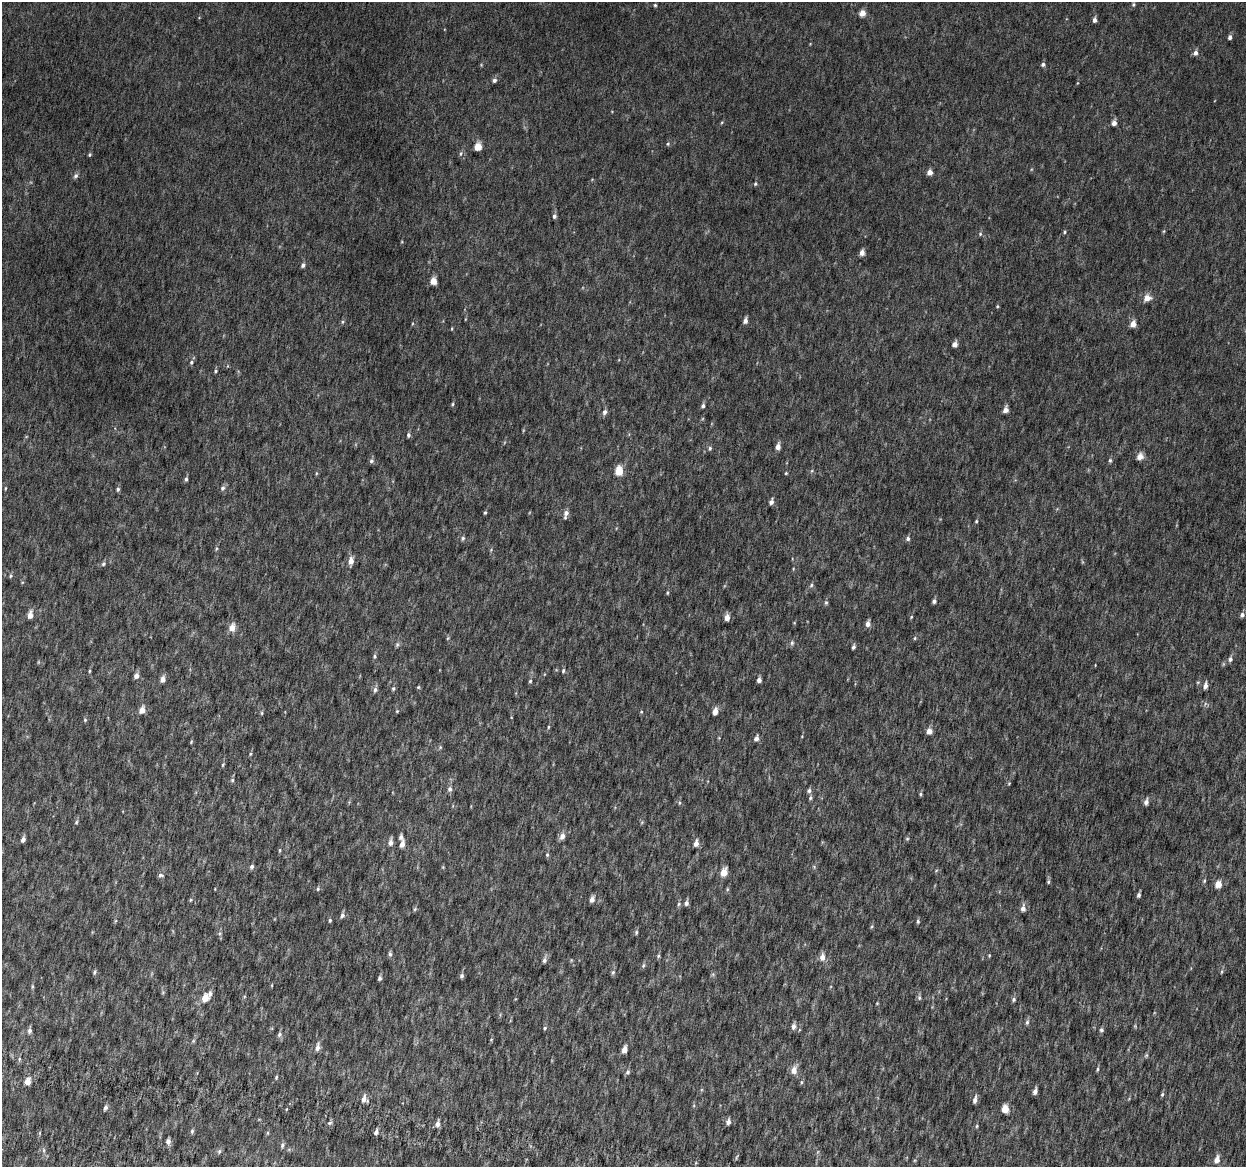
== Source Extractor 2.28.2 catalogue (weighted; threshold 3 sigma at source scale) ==
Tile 7 of 4 x 4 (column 3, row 2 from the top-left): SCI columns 2538-3781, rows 2640-3804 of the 5084 x 5337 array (HDU 1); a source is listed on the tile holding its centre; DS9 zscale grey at full resolution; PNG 1248 x 1169 px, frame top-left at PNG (2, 2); no overlay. Shown black and unused: <1% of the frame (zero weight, under 6 of 12 exposures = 5% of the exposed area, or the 3 px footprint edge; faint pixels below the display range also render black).
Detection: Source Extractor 2.28.2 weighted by HDU 2 'WHT'; one run over the whole footprint, this tile lists its part. Background 0.00184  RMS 0.0014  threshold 0.00563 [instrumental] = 3 sigma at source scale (4.09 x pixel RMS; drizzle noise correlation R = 1.36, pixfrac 0.8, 0.0396/0.0396 arcsec/px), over >= 5 px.
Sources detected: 211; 2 too faint to see at this stretch — not listed; the other 209 listed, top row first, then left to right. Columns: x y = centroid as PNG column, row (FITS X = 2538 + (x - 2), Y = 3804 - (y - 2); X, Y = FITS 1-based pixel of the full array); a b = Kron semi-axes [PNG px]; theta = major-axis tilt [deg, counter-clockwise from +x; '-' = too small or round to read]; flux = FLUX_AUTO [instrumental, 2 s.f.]
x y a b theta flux
1133 4 5 5 - 0.21
655 5 4 4 - 0.16
862 13 5 5 - 1.4
1094 20 5 4 - 0.5
1230 37 4 4 - 0.42
1195 53 6 5 - 0.51
1043 64 5 5 - 0.3
481 65 6 3 74 0.12
494 80 5 5 - 0.38
1077 83 5 3 - 0.11
722 122 5 4 - 0.13
1114 123 5 4 - 0.78
668 144 6 4 69 0.2
478 147 5 5 - 2.8
461 153 7 5 82 0.27
90 154 4 4 - 0.17
930 172 5 4 - 1
76 176 7 6 - 0.35
755 184 5 4 - 0.2
554 216 5 5 - 0.38
1164 231 6 3 71 0.13
1065 232 5 4 - 0.18
980 234 6 5 - 0.21
862 253 5 4 - 0.82
303 265 5 4 - 0.41
433 281 5 4 - 2
1147 298 7 6 - 1.3
997 306 5 4 - 0.14
465 319 5 3 - 0.099
745 321 6 4 73 0.61
343 322 6 4 63 0.19
1133 324 5 4 - 1.2
452 329 5 3 - 0.11
955 344 5 4 - 0.75
191 362 5 4 - 0.21
227 366 5 3 - 0.11
215 371 5 4 - 0.17
452 404 5 4 - 0.16
703 406 5 4 - 0.33
1006 410 5 4 - 0.89
605 412 7 5 66 0.46
408 435 5 5 - 0.3
778 447 6 4 83 0.77
710 448 6 5 - 0.25
1140 457 6 5 - 1.3
1110 460 6 4 89 0.23
371 461 6 6 - 0.33
619 471 6 5 - 3.9
811 471 5 3 - 0.15
316 473 5 3 - 0.14
786 473 4 4 - 0.13
186 479 5 4 - 0.26
5 488 5 3 - 0.11
223 488 7 6 - 0.38
118 489 6 4 79 0.24
771 502 6 4 73 0.51
485 513 4 3 - 0.18
566 514 11 5 77 0.58
976 521 5 3 - 0.16
463 538 6 5 - 0.29
908 538 6 5 - 0.35
216 549 6 3 72 0.16
491 550 6 4 47 0.15
351 561 8 5 81 1
103 564 6 5 - 0.26
793 569 5 3 - 0.11
11 576 6 5 - 0.19
811 585 7 5 50 0.25
667 593 5 4 - 0.13
934 601 5 4 - 0.31
826 602 6 5 - 0.23
30 615 6 4 78 1.2
1242 615 6 5 - 0.38
727 617 5 4 - 1.1
911 617 4 3 - 0.12
868 624 7 5 79 0.63
232 627 7 5 71 1.4
448 638 5 4 - 0.14
915 638 6 4 88 0.14
792 643 8 6 -82 0.29
397 644 7 5 64 0.25
853 647 5 3 - 0.32
375 656 5 5 - 0.22
1230 659 6 5 - 0.39
38 662 6 4 90 0.13
89 671 5 3 - 0.14
563 671 5 4 - 0.21
136 676 5 5 - 0.74
163 679 5 4 - 0.83
759 680 4 4 - 0.51
530 681 5 4 - 0.2
1198 682 5 4 - 0.15
1205 686 7 5 77 0.62
418 687 5 4 - 0.15
393 689 6 5 - 0.22
375 690 7 6 - 0.38
142 710 6 5 - 1.3
397 711 5 4 - 0.13
715 711 6 5 - 1.1
641 712 5 4 - 0.15
262 713 5 4 - 0.15
85 720 6 5 - 0.18
548 727 5 3 - 0.14
929 731 5 4 - 1.1
802 736 5 3 - 0.11
719 738 5 3 - 0.11
756 738 7 5 68 0.47
191 742 5 4 - 0.12
440 747 5 5 - 0.19
250 754 5 3 - 0.15
223 765 6 4 63 0.16
232 780 5 5 - 0.21
1009 783 5 4 - 0.13
450 789 7 6 - 0.47
809 791 6 6 - 0.3
920 794 4 4 - 0.17
810 798 6 5 - 0.23
1146 802 8 5 79 0.49
679 803 6 5 - 0.21
76 822 7 4 61 0.2
642 822 5 4 - 0.15
562 836 7 6 - 0.76
401 837 7 4 -86 0.39
23 839 5 4 - 0.51
907 839 5 5 - 0.16
390 842 8 5 82 0.64
696 843 6 4 81 0.82
402 844 6 4 69 0.87
280 850 5 3 - 0.14
547 855 6 4 77 0.22
252 867 6 5 - 0.31
443 867 5 4 - 0.13
814 867 6 4 -48 0.16
936 871 5 3 - 0.14
724 872 6 5 - 2
161 875 7 6 - 0.32
1204 881 7 4 71 0.19
1048 882 6 5 - 0.23
1218 884 5 4 - 1.8
318 889 6 5 - 0.2
727 889 5 5 - 0.16
1139 895 5 4 - 0.34
592 899 6 5 - 0.71
190 900 5 3 - 0.13
686 903 5 5 - 0.41
679 904 6 5 - 0.22
1023 908 8 5 84 0.63
415 909 6 5 - 0.19
342 915 7 5 67 0.36
330 920 5 4 - 0.17
115 921 6 3 71 0.14
918 921 6 4 82 0.22
872 926 6 4 59 0.16
636 932 6 4 87 0.21
220 933 6 4 45 0.19
390 954 7 5 -78 0.29
989 955 4 4 - 0.12
658 956 6 4 76 0.2
822 957 7 5 82 0.96
544 960 8 5 76 0.44
643 965 7 5 69 0.23
94 972 6 4 66 0.22
613 972 7 5 73 0.26
1222 972 7 3 71 0.16
462 976 5 4 - 0.29
379 978 5 4 - 0.3
272 985 5 3 - 0.11
32 986 7 3 -90 0.18
163 992 6 4 47 0.15
210 994 7 5 88 0.36
919 997 7 5 -77 0.28
205 998 6 5 - 2.1
1013 999 6 5 - 0.28
877 1003 4 4 - 0.11
1027 1022 8 5 75 0.31
794 1026 7 5 77 0.48
545 1028 5 4 - 0.2
29 1030 8 5 82 0.41
1101 1030 5 5 - 0.28
279 1034 7 6 - 0.34
491 1040 5 3 - 0.094
193 1041 5 5 - 0.17
318 1047 10 5 80 0.6
624 1049 6 4 75 0.97
1146 1055 6 5 - 0.19
19 1059 6 4 -90 0.19
1097 1069 5 4 - 0.19
794 1070 7 5 74 1.2
628 1072 7 5 77 0.3
276 1077 6 4 65 0.18
28 1082 6 5 - 1.1
801 1082 6 4 89 0.17
1035 1091 6 4 79 0.58
1162 1094 6 4 63 0.2
364 1099 9 7 -70 0.76
975 1100 8 4 78 0.56
105 1107 6 4 73 0.34
1005 1109 5 5 - 2.4
728 1122 6 5 - 0.54
330 1123 7 5 20 0.24
437 1124 7 5 69 0.62
977 1126 5 4 - 0.15
192 1131 7 5 89 0.23
376 1132 5 4 - 0.51
268 1133 6 4 89 0.15
168 1141 5 5 - 0.59
282 1145 7 5 75 0.29
219 1151 7 5 69 0.25
1217 1160 7 5 70 0.98